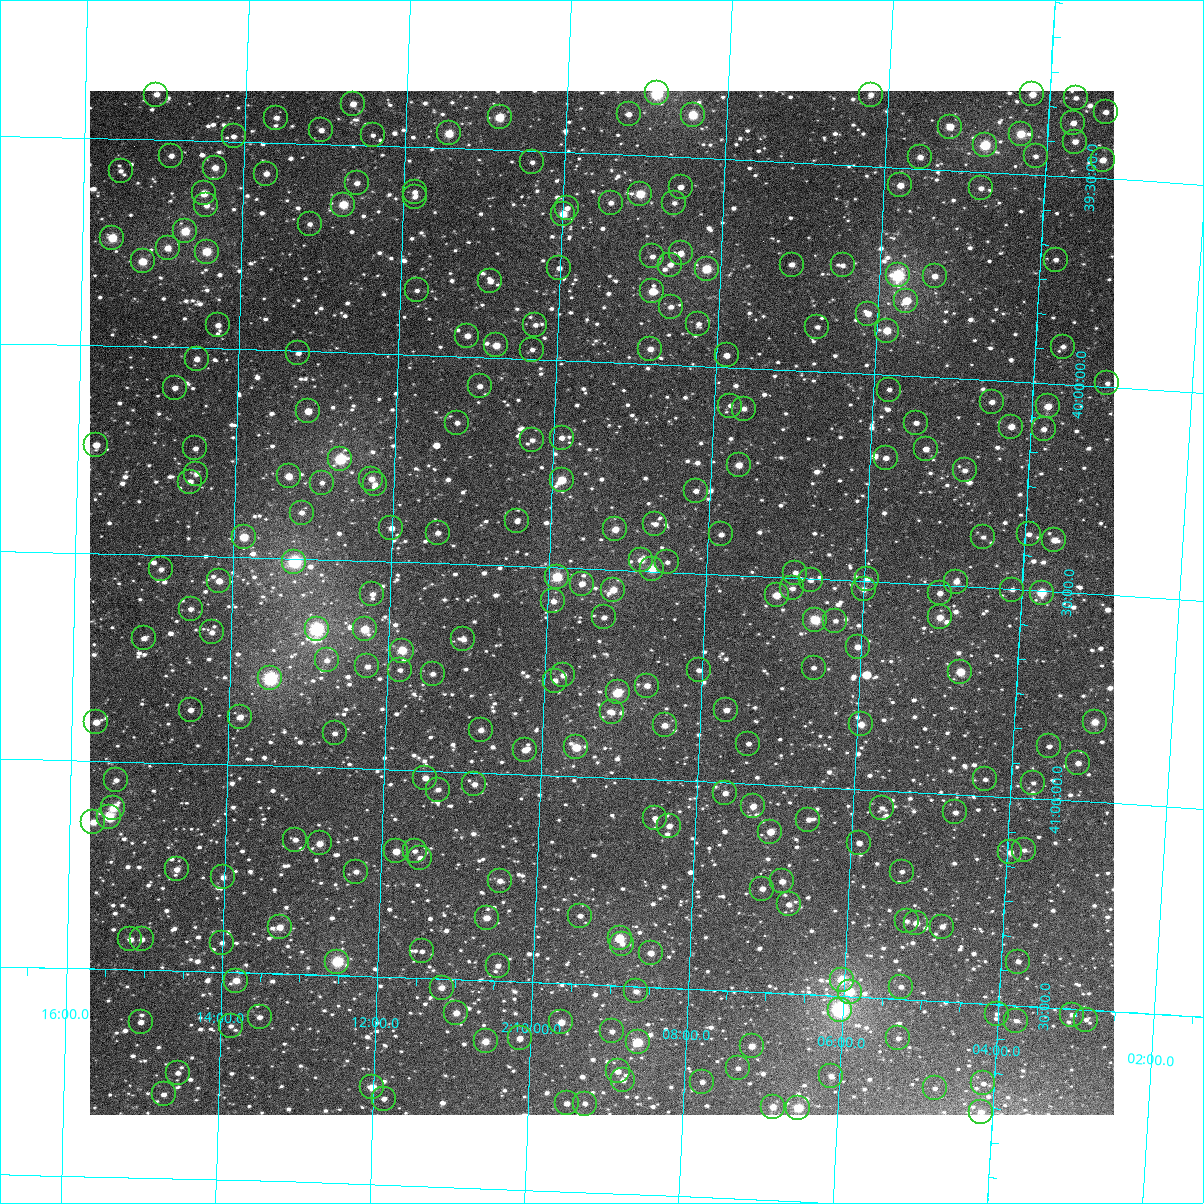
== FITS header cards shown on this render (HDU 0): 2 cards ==
NAXIS1  =                 1024
NAXIS2  =                 1024

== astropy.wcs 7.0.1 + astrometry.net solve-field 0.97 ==
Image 1024 x 1024 px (HDU 0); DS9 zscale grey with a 90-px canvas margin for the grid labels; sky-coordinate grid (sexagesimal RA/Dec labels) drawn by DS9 from the SOLVED WCS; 265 Tycho-2 reference stars matched to detected sources circled (green)
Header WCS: RA---TAN-SIP/DEC--TAN-SIP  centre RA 02:09:19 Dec +40:35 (32.33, +40.58 deg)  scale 8.67 arcsec/px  FOV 148.0' x 148.0'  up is +178 deg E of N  parity flipped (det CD > 0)
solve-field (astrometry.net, Tycho-2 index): VERIFIED the header's WCS against the Tycho-2 star catalogue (verified at 6 index scales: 12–265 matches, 0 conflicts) and refined it, rather than solving blind
Solved WCS: RA---TAN-SIP/DEC--TAN-SIP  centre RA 02:09:19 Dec +40:35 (32.33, +40.58 deg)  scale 8.67 arcsec/px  FOV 148.0' x 148.0'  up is +178 deg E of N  parity flipped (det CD > 0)
The solver's refit moves the header's centre by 0.45 arcsec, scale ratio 1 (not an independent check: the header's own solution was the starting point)
Tycho-2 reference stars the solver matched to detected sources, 265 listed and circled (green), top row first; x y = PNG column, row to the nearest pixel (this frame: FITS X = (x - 90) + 1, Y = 1024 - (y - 91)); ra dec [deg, ICRS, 3 dp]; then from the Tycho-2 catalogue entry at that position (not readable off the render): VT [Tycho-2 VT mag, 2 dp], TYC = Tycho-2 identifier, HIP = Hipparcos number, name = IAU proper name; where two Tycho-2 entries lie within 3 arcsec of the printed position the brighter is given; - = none
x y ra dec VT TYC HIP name
657 93 32.221 +39.349 7.64 2829-900-1 10006 -
1032 94 31.053 +39.307 9.66 2829-360-1 - -
156 95 33.779 +39.392 10.71 2834-2201-1 - -
871 95 31.555 +39.328 10.62 2829-152-1 - -
1076 98 30.918 +39.310 11.01 2829-476-1 - -
353 104 33.165 +39.401 10.38 2834-2217-1 - -
1106 112 30.822 +39.340 10.69 2829-1346-1 - -
629 114 32.306 +39.402 11.14 2833-2195-1 - -
693 115 32.106 +39.396 8.61 2833-2012-1 9973 -
500 117 32.708 +39.421 8.79 2834-2171-1 - -
276 118 33.403 +39.440 10.61 2834-2147-1 - -
1073 123 30.921 +39.371 10.32 2829-86-1 - -
950 127 31.304 +39.396 9.48 2833-2075-1 - -
321 130 33.262 +39.466 10.82 2834-2139-1 - -
449 133 32.864 +39.464 8.99 2834-2167-1 10223 -
1021 134 31.082 +39.404 8.87 2833-2190-1 9667 -
373 135 33.101 +39.475 11.52 2834-2233-1 - -
234 136 33.535 +39.488 11.00 2834-149-1 - -
1075 142 30.911 +39.416 10.37 2833-2071-1 - -
985 145 31.191 +39.435 8.28 2833-2027-1 9700 -
171 156 33.728 +39.538 11.22 2834-197-1 - -
1036 156 31.032 +39.455 11.18 2833-2063-1 - -
920 157 31.392 +39.472 10.35 2833-2062-1 - -
1103 160 30.823 +39.455 9.89 2833-1998-1 - -
532 162 32.601 +39.526 11.80 2834-245-1 - -
215 168 33.590 +39.564 10.41 2834-459-1 - -
121 171 33.885 +39.578 11.76 2834-379-1 - -
266 174 33.430 +39.575 10.68 2834-206-1 - -
357 183 33.146 +39.591 10.78 2834-98-1 - -
900 185 31.448 +39.543 9.71 2833-721-1 - -
681 187 32.134 +39.572 10.43 2833-453-1 - -
981 188 31.197 +39.540 10.70 2833-1221-1 - -
415 192 32.964 +39.608 11.03 2834-158-1 - -
204 193 33.623 +39.627 9.62 2834-2117-1 - -
640 194 32.260 +39.592 8.93 2833-1015-1 10023 -
415 197 32.964 +39.621 11.15 2834-2125-1 - -
611 203 32.350 +39.616 11.26 2833-731-1 - -
674 203 32.152 +39.610 11.00 2833-923-1 - -
206 205 33.614 +39.656 11.11 2834-2008-1 - -
343 205 33.186 +39.644 9.01 2834-2082-1 10302 -
567 208 32.486 +39.634 11.22 2833-1467-1 - -
563 214 32.497 +39.648 9.43 2833-1431-1 - -
310 224 33.290 +39.693 11.09 2834-1893-1 - -
185 231 33.678 +39.719 9.02 2834-1776-1 - -
112 238 33.906 +39.739 8.80 2834-1784-1 - -
168 248 33.732 +39.761 10.12 2834-2080-1 - -
207 252 33.610 +39.767 9.07 2834-1700-1 - -
681 253 32.125 +39.730 10.95 2833-867-1 - -
652 256 32.213 +39.742 11.38 2833-191-1 - -
1056 260 30.952 +39.701 11.09 2833-595-1 - -
143 261 33.810 +39.794 9.31 2834-1707-1 - -
670 265 32.156 +39.759 10.79 2833-819-1 - -
792 265 31.774 +39.747 11.06 2833-395-1 - -
843 265 31.617 +39.742 11.03 2833-669-1 - -
559 268 32.504 +39.779 10.84 2834-1627-1 - -
707 269 32.042 +39.766 8.73 2833-1201-1 - -
898 275 31.443 +39.760 7.60 2833-951-1 9779 -
935 276 31.327 +39.757 10.59 2833-1231-1 - -
490 281 32.718 +39.816 10.52 2834-1885-1 - -
417 290 32.947 +39.845 11.54 2834-1948-1 - -
652 291 32.209 +39.826 9.62 2833-243-1 - -
906 301 31.411 +39.820 9.16 2833-709-1 - -
671 307 32.149 +39.861 11.20 2833-771-1 - -
868 314 31.530 +39.855 10.20 2833-1387-1 - -
698 324 32.060 +39.899 11.41 2833-1073-1 - -
218 325 33.568 +39.943 11.31 2834-1676-1 - -
535 325 32.571 +39.917 11.58 2834-1324-1 - -
817 327 31.686 +39.893 11.23 2833-255-1 - -
887 331 31.467 +39.894 9.40 2833-1319-1 - -
467 336 32.784 +39.950 10.65 2834-1583-1 - -
496 345 32.692 +39.971 9.70 2834-2018-1 - -
1063 347 30.914 +39.910 10.86 2833-759-1 - -
650 349 32.208 +39.964 10.36 2833-139-1 - -
532 350 32.578 +39.977 11.80 2834-1496-1 - -
298 353 33.313 +40.005 11.17 2834-1404-1 - -
727 355 31.967 +39.972 10.70 2833-1381-1 - -
197 359 33.632 +40.026 10.54 2834-1522-1 - -
1107 383 30.767 +39.992 11.16 2833-79-1 - -
480 386 32.739 +40.070 11.18 2834-1042-1 - -
175 388 33.699 +40.097 10.65 2834-1423-1 - -
889 390 31.451 +40.035 11.25 2833-293-1 - -
992 402 31.126 +40.052 10.82 2833-61-1 - -
730 406 31.948 +40.092 11.72 2833-355-1 - -
1048 406 30.951 +40.056 9.73 2833-765-1 9632 -
744 409 31.905 +40.098 10.85 2833-189-1 - -
308 411 33.277 +40.144 10.23 2834-1721-1 - -
457 423 32.806 +40.160 11.08 2834-542-1 - -
916 423 31.361 +40.112 10.94 2833-455-1 - -
1011 427 31.061 +40.109 10.33 2833-769-1 - -
1044 429 30.959 +40.111 11.19 2833-365-1 - -
562 438 32.475 +40.187 10.67 2833-1815-1 - -
532 440 32.568 +40.195 11.43 2834-1165-1 - -
96 445 33.941 +40.239 11.07 2834-1146-1 - -
195 448 33.629 +40.241 11.50 2834-1051-1 - -
926 449 31.327 +40.174 10.51 2833-1822-1 - -
886 458 31.451 +40.200 10.93 2833-1898-1 - -
340 459 33.171 +40.257 8.12 2834-1604-1 - -
739 465 31.913 +40.234 10.05 2833-1921-1 - -
965 470 31.200 +40.220 10.87 2833-1674-1 - -
196 474 33.624 +40.303 11.29 2834-924-1 - -
289 476 33.332 +40.302 9.81 2834-1166-1 - -
371 479 33.071 +40.302 10.44 2834-788-1 - -
562 480 32.469 +40.288 9.26 2833-1503-1 - -
190 482 33.643 +40.322 10.70 2834-1031-1 - -
322 483 33.227 +40.315 11.59 2834-1876-1 - -
375 484 33.059 +40.315 10.98 2834-999-1 - -
696 491 32.044 +40.301 11.05 2833-1614-1 - -
302 513 33.287 +40.389 10.99 2834-1709-1 - -
517 521 32.605 +40.392 10.77 2834-800-1 - -
655 524 32.168 +40.385 11.27 2833-1833-1 - -
391 528 33.002 +40.419 10.63 2834-1575-1 - -
615 529 32.294 +40.402 9.79 2833-1651-1 - -
438 533 32.855 +40.427 10.60 2834-1247-1 - -
721 534 31.959 +40.403 11.13 2833-1758-1 - -
1029 534 30.987 +40.366 11.07 2833-1597-1 - -
244 537 33.468 +40.452 9.22 2834-1322-1 - -
983 537 31.131 +40.378 11.39 2833-1590-1 - -
1054 540 30.906 +40.376 10.25 2833-1791-1 - -
641 560 32.209 +40.473 9.98 2833-1478-1 - -
294 562 33.306 +40.508 7.44 2834-1098-1 10339 -
667 562 32.125 +40.476 11.70 2833-258-1 - -
161 569 33.728 +40.534 11.15 2834-1285-1 - -
652 569 32.172 +40.493 8.98 2833-1795-1 - -
795 573 31.719 +40.487 11.50 2833-974-2 - -
557 577 32.473 +40.522 8.54 2833-1703-1 - -
867 579 31.492 +40.494 10.67 2833-1864-1 - -
811 580 31.669 +40.503 11.09 2833-1856-1 - -
219 581 33.543 +40.559 10.47 2834-983-1 - -
956 582 31.208 +40.489 10.16 2833-452-1 - -
582 584 32.393 +40.536 10.72 2833-576-1 - -
792 588 31.725 +40.525 10.98 2833-1528-1 - -
864 589 31.499 +40.519 10.34 2833-1384-1 - -
613 590 32.293 +40.547 9.72 2833-1585-1 - -
1012 590 31.030 +40.501 11.20 2833-984-1 - -
940 593 31.258 +40.519 10.64 2833-878-1 - -
1042 593 30.937 +40.504 8.77 2833-1336-1 - -
372 594 33.055 +40.580 11.17 2834-1412-1 - -
777 595 31.775 +40.543 9.41 2833-312-1 - -
553 601 32.481 +40.581 10.56 2833-590-1 - -
191 609 33.630 +40.628 10.84 2834-465-1 - -
604 617 32.318 +40.615 11.00 2833-724-1 - -
940 617 31.254 +40.577 9.78 2833-856-1 - -
815 620 31.648 +40.598 8.64 2833-1424-1 - -
835 621 31.585 +40.598 11.23 2833-1695-1 - -
317 629 33.229 +40.668 7.28 2834-15-1 10321 -
365 629 33.076 +40.665 9.32 2834-613-1 - -
212 632 33.561 +40.683 11.24 2834-1681-1 - -
144 638 33.777 +40.701 10.57 2834-1483-1 - -
463 639 32.762 +40.681 10.94 2834-1673-1 - -
858 647 31.510 +40.658 10.81 2833-1847-1 - -
402 651 32.955 +40.713 9.06 2834-1066-1 - -
327 660 33.194 +40.743 11.00 2834-384-1 - -
367 666 33.064 +40.754 10.67 2834-1917-1 - -
814 668 31.646 +40.713 11.73 2833-1206-1 - -
400 670 32.960 +40.760 11.16 2834-629-1 - -
699 670 32.011 +40.732 11.14 2833-872-1 - -
960 672 31.180 +40.705 9.34 2833-690-1 9696 -
433 674 32.856 +40.767 11.24 2834-364-1 - -
563 675 32.441 +40.758 10.65 2833-942-1 - -
270 678 33.372 +40.790 7.38 2834-1971-1 10355 -
555 681 32.466 +40.772 10.78 2833-1322-1 - -
647 686 32.173 +40.775 10.65 2833-89-1 - -
618 692 32.264 +40.794 9.02 2833-1436-1 10027 -
191 710 33.622 +40.871 11.19 2834-1960-1 - -
726 710 31.917 +40.825 10.61 2833-1871-1 - -
612 712 32.281 +40.843 10.83 2833-194-1 - -
240 717 33.464 +40.885 10.33 2834-1257-1 - -
96 722 33.922 +40.907 10.33 2834-698-1 - -
1095 722 30.744 +40.808 9.58 2833-1607-1 - -
861 724 31.487 +40.844 10.20 2833-1772-1 - -
665 725 32.111 +40.869 10.19 2833-1958-1 - -
481 730 32.696 +40.898 10.54 2834-633-1 - -
335 733 33.161 +40.918 11.12 2834-1441-1 - -
748 744 31.842 +40.904 11.37 2833-1342-1 - -
1049 746 30.885 +40.872 11.27 2833-1656-1 - -
576 747 32.390 +40.931 9.40 2833-1404-1 - -
525 750 32.552 +40.942 10.56 2834-213-1 - -
1078 763 30.790 +40.909 10.56 2833-1882-1 - -
425 778 32.867 +41.018 10.54 2834-234-1 - -
985 779 31.082 +40.961 12.00 2833-1819-1 - -
116 780 33.853 +41.044 11.49 2834-637-1 - -
1033 783 30.928 +40.963 11.99 2833-1426-1 - -
474 784 32.710 +41.029 10.85 2834-186-1 - -
438 790 32.826 +41.045 11.50 2834-662-1 - -
725 793 31.909 +41.025 10.65 2833-150-1 - -
753 806 31.818 +41.054 10.15 2833-424-1 - -
113 808 33.862 +41.113 9.56 2834-844-1 - -
882 808 31.407 +41.043 11.33 2833-380-1 - -
955 812 31.172 +41.044 11.95 2833-318-1 - -
109 817 33.875 +41.134 8.72 2834-1079-1 - -
655 818 32.130 +41.093 11.31 2833-330-1 - -
808 820 31.639 +41.081 11.20 2833-782-1 - -
93 822 33.924 +41.147 10.32 2834-84-1 - -
669 826 32.083 +41.111 10.58 2833-282-1 - -
770 832 31.759 +41.113 9.86 2833-412-1 - -
295 840 33.277 +41.176 11.58 2834-295-1 - -
320 843 33.198 +41.184 10.17 2834-346-1 - -
859 843 31.474 +41.130 10.63 2833-228-1 - -
1024 850 30.946 +41.126 10.94 2833-41-1 - -
396 851 32.953 +41.197 10.29 2834-94-1 - -
415 851 32.893 +41.195 11.52 2834-217-1 - -
1010 852 30.989 +41.133 10.52 2833-1136-1 - -
420 858 32.875 +41.211 10.99 2834-106-1 - -
177 869 33.653 +41.256 10.78 2838-1228-1 - -
356 872 33.079 +41.249 11.08 2834-10-1 - -
902 872 31.332 +41.193 11.49 2833-322-1 - -
223 877 33.504 +41.273 10.77 2838-800-1 - -
500 881 32.618 +41.259 10.51 2838-742-1 - -
782 881 31.713 +41.231 10.71 2833-6-1 - -
762 889 31.776 +41.251 10.56 2837-918-1 - -
789 904 31.689 +41.286 10.98 2837-796-1 - -
580 916 32.356 +41.336 11.24 2837-432-1 - -
487 918 32.655 +41.349 10.15 2838-1054-1 - -
907 921 31.309 +41.312 11.74 2837-2076-1 - -
916 923 31.277 +41.315 10.45 2837-2276-1 - -
280 927 33.318 +41.389 9.95 2838-872-1 - -
942 927 31.194 +41.320 10.91 2837-2220-1 - -
620 938 32.226 +41.386 8.86 2837-1886-1 - -
130 939 33.797 +41.427 10.86 2838-308-1 - -
142 939 33.760 +41.427 11.12 2838-250-1 - -
222 943 33.501 +41.430 11.73 2838-1190-1 - -
622 944 32.217 +41.399 11.61 2837-2242-1 - -
422 951 32.859 +41.436 11.75 2838-1016-1 - -
651 953 32.124 +41.418 10.36 2837-1868-1 - -
337 962 33.129 +41.467 8.13 2838-1272-1 10290 -
1018 962 30.944 +41.394 11.31 2837-1812-1 - -
498 966 32.613 +41.463 10.89 2838-832-1 - -
842 980 31.506 +41.461 9.11 2837-1534-1 - -
236 981 33.452 +41.520 9.89 2838-1436-1 - -
901 987 31.316 +41.470 11.11 2837-1526-1 - -
442 988 32.792 +41.521 10.16 2838-1402-1 - -
636 991 32.167 +41.512 11.02 2837-2174-1 - -
850 992 31.479 +41.489 9.08 2837-1774-1 - -
840 1010 31.507 +41.533 6.89 2837-584-1 9800 -
456 1013 32.742 +41.581 10.23 2838-1212-1 - -
997 1014 31.004 +41.523 11.57 2837-2262-1 - -
1072 1015 30.762 +41.515 12.15 2837-2258-1 - -
260 1017 33.374 +41.606 11.36 2838-762-1 - -
1086 1020 30.716 +41.524 12.39 2837-1664-1 - -
1016 1021 30.940 +41.537 11.66 2837-662-1 - -
141 1022 33.756 +41.626 11.20 2838-140-1 - -
561 1022 32.403 +41.594 10.09 2837-1618-1 - -
231 1026 33.466 +41.630 11.87 2838-714-1 - -
612 1031 32.238 +41.611 11.47 2837-594-1 - -
520 1038 32.534 +41.636 10.71 2838-758-1 - -
898 1038 31.316 +41.595 11.29 2837-816-1 - -
486 1041 32.644 +41.647 9.72 2838-1202-1 - -
638 1042 32.154 +41.634 9.00 2837-554-1 - -
752 1046 31.786 +41.631 10.21 2837-586-1 - -
738 1068 31.827 +41.686 11.75 2837-914-1 - -
618 1071 32.214 +41.707 10.80 2837-322-1 - -
178 1073 33.632 +41.746 11.36 2838-840-1 - -
831 1076 31.527 +41.693 11.60 2837-1250-1 - -
623 1080 32.196 +41.727 11.10 2837-1778-1 - -
702 1082 31.940 +41.723 11.10 2837-2094-1 - -
983 1083 31.035 +41.692 11.67 2837-1722-1 - -
372 1087 33.003 +41.767 9.64 2838-592-1 - -
935 1088 31.190 +41.710 11.86 2837-638-1 - -
164 1094 33.676 +41.799 11.00 2838-1102-1 - -
384 1099 32.965 +41.793 11.36 2838-620-1 - -
567 1103 32.374 +41.788 11.14 2837-1844-1 - -
585 1104 32.316 +41.787 11.25 2837-1654-1 - -
773 1107 31.708 +41.775 10.22 2837-514-1 - -
798 1108 31.626 +41.774 8.99 2837-518-1 - -
981 1112 31.037 +41.761 10.96 2837-1600-1 - -